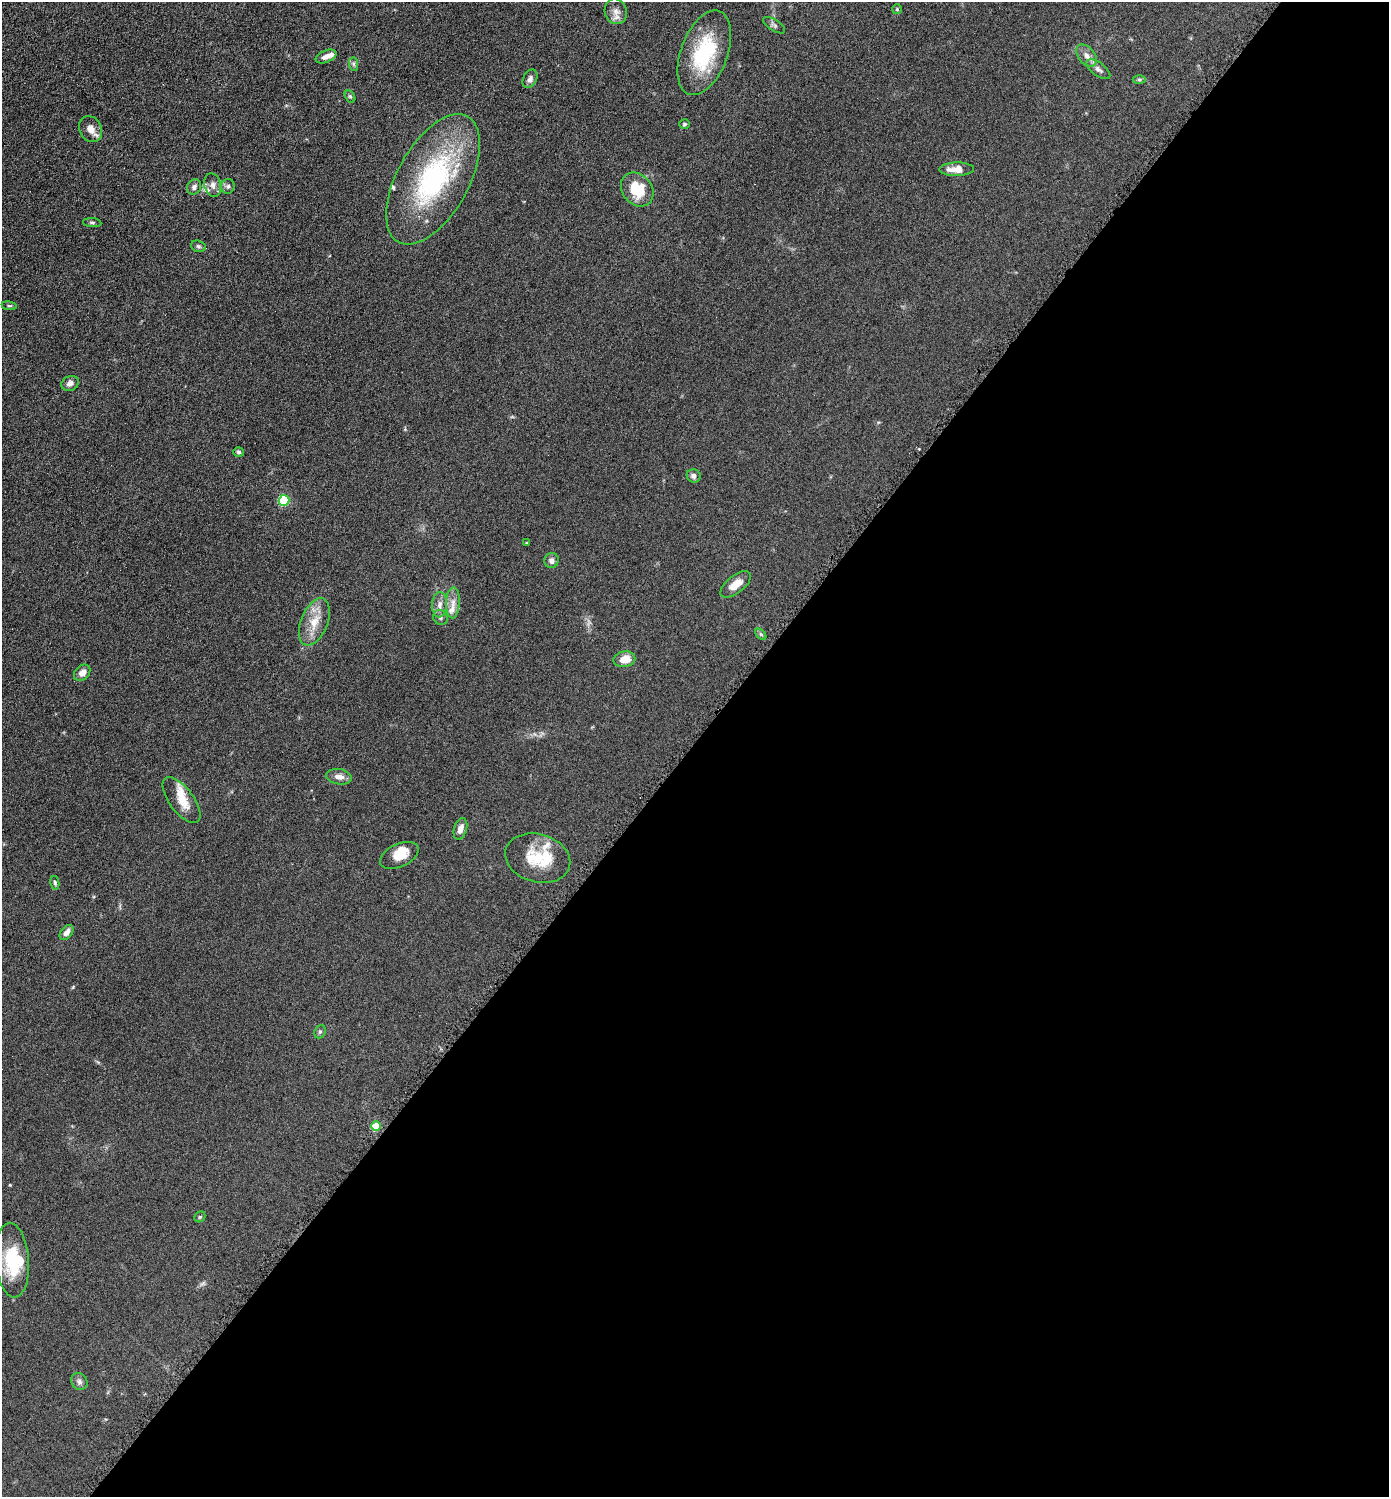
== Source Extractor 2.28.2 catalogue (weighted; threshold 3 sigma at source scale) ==
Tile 12 of 4 x 4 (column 4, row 3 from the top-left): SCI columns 4312-5698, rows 1502-2996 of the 5993 x 5990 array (HDU 1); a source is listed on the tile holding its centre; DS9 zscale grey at full resolution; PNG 1391 x 1499 px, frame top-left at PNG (2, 2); each listed source drawn as its Kron ellipse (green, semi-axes under 4 px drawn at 4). Shown black and unused: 51% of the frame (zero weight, under 4 of 8 exposures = <1% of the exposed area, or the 3 px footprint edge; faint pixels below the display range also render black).
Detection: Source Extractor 2.28.2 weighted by HDU 2 'WHT'; one run over the whole footprint, this tile lists its part. Background 0.0898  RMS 0.0077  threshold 0.0314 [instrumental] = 3 sigma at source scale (4.09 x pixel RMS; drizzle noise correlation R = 1.36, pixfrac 0.8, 0.05/0.05 arcsec/px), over >= 5 px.
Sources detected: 58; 1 too faint to see at this stretch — neither listed nor drawn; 9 inside a brighter listed object's ellipse — not listed separately; the other 48 listed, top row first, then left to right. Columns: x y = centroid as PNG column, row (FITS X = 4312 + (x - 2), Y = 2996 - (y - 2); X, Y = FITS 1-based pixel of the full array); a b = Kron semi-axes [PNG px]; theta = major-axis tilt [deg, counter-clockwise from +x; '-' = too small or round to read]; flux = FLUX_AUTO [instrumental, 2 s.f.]
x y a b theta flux
897 9 5 5 - 0.97
616 11 13 11 -70 4.8
774 25 13 5 -33 1.8
704 53 44 23 69 49
326 56 11 6 23 4.3
1086 56 12 8 -51 4.3
353 64 7 4 -89 1.4
1098 69 14 6 -37 3
530 79 10 6 63 2.5
1139 80 6 4 -1 1.1
350 96 7 4 -61 1.2
684 124 5 4 - 1.1
91 129 13 11 -60 5.9
957 169 17 6 1 8
433 179 72 35 61 110
213 185 12 8 -76 3.8
228 186 7 6 - 1.8
194 187 8 7 - 2.2
637 189 18 14 -50 21
92 223 9 4 -5 1.3
198 246 7 5 -17 1.4
9 306 7 3 -8 1
70 383 9 7 25 3.2
239 452 5 5 - 1.2
694 476 7 6 - 2.4
284 500 5 5 - 47
527 543 4 3 - 0.57
552 560 7 7 - 2.8
736 584 18 8 38 7.9
453 603 15 7 87 5
440 605 12 7 87 4
440 617 8 7 - 1.9
314 622 25 13 68 13
761 634 7 4 -45 0.98
624 659 11 7 10 8.9
82 673 9 7 46 4.3
339 777 13 7 -9 4.5
181 800 27 12 -53 11
460 829 11 6 73 4.3
399 855 20 11 25 11
538 858 33 24 -16 25
55 883 7 4 -80 1.1
67 933 8 5 52 3.7
320 1032 7 5 68 1.3
376 1126 5 4 - 24
200 1217 6 5 - 0.98
12 1260 37 16 -86 33
79 1381 9 7 -50 2.4